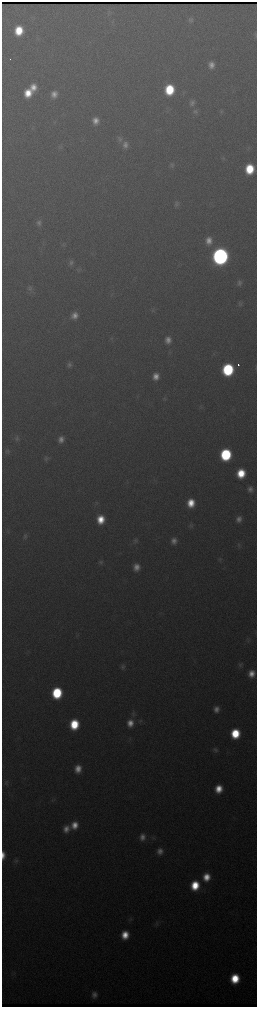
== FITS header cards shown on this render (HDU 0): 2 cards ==
NAXIS1  =                  510 / length of data axis 1
NAXIS2  =                 2010 / length of data axis 2

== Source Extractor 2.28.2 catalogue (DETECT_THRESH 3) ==
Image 510 x 2010 px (HDU 0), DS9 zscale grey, zoomed out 1/2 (1 PNG px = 2 x 2 image px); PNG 259 x 1009 px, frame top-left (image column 2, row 2010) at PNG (2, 2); no overlay
Background 3250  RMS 39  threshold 117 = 3 sigma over >= 5 px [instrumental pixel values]
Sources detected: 87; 1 cannot appear on this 1/2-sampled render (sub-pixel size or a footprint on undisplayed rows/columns) and is not listed; the other 86 listed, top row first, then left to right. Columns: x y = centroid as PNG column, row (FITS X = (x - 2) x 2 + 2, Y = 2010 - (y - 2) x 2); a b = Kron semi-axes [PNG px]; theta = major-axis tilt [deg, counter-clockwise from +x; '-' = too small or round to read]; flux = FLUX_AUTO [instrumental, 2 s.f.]
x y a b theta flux
191 20 8 6 81 2.6e+04
19 31 8 7 - 2.8e+05
255 35 7 3 89 1.1e+04
211 65 8 7 - 6.3e+04
33 87 7 6 - 9.4e+04
169 90 8 7 - 4.5e+05
28 93 8 7 - 1.9e+05
54 94 8 7 - 6.7e+04
192 103 8 6 77 3.6e+04
221 111 6 3 75 1.3e+04
195 112 9 7 -74 3.0e+04
95 121 7 6 - 7.3e+04
55 122 4 2 - 6.6e+03
120 139 8 7 - 2.9e+04
125 145 9 8 - 5.7e+04
61 147 6 4 -71 1.3e+04
223 158 6 5 - 1.5e+04
172 165 7 6 - 2.1e+04
249 169 8 7 - 3.7e+05
177 204 8 7 - 3.0e+04
39 223 8 6 89 3.2e+04
209 241 9 8 - 8.3e+04
220 256 9 8 - 6.0e+06
71 262 7 5 89 2.5e+04
239 283 7 6 - 3.1e+04
30 288 9 7 -71 2.9e+04
240 303 8 5 89 2.1e+04
152 310 8 4 78 1.5e+04
74 316 8 7 - 7.6e+04
168 340 9 7 85 6.8e+04
69 365 8 5 82 2.7e+04
238 365 2 2 - 4.0e+04
256 368 6 3 81 7.3e+03
228 370 8 7 - 1.0e+06
156 376 7 6 - 8.2e+04
164 398 5 2 - 9.7e+03
201 406 6 4 -69 1.3e+04
17 438 9 6 80 2.6e+04
61 439 7 6 - 5.8e+04
7 451 8 6 64 2.2e+04
226 455 8 7 - 9.6e+05
46 458 7 6 - 2.3e+04
241 473 8 7 - 2.8e+05
250 489 6 5 - 4.0e+04
96 503 7 4 75 1.5e+04
191 503 8 7 - 1.7e+05
101 519 8 7 - 1.9e+05
239 519 7 6 - 5.3e+04
191 525 6 6 - 1.6e+04
25 536 7 6 - 2.3e+04
135 540 9 6 63 2.8e+04
174 541 7 6 - 5.5e+04
239 545 7 5 48 1.8e+04
219 559 7 5 21 1.7e+04
101 562 6 6 - 2.1e+04
136 567 8 7 - 7.7e+04
248 639 6 5 - 1.5e+04
240 665 7 6 - 2.2e+04
123 667 7 6 - 2.3e+04
251 674 7 6 - 9.5e+04
57 693 8 7 - 6.4e+05
216 709 7 6 - 5.8e+04
133 714 9 7 68 2.9e+04
140 721 7 5 -2 2.1e+04
130 723 9 8 - 9.9e+04
74 724 8 7 - 3.9e+05
235 734 8 7 - 3.8e+05
215 750 7 7 - 2.6e+04
78 769 8 7 - 1.0e+05
6 782 7 5 71 1.7e+04
219 789 7 6 - 1.6e+05
54 799 6 2 -90 9.3e+03
74 825 8 7 - 1.1e+05
66 829 8 7 - 7.9e+04
142 837 9 7 90 6.3e+04
153 838 6 4 -48 1.4e+04
160 851 8 7 - 6.0e+04
3 855 8 4 -90 6.9e+04
16 861 7 6 - 2.2e+04
206 877 9 7 85 1.4e+05
195 885 9 7 79 2.9e+05
130 919 7 5 54 1.8e+04
157 923 9 5 89 2.1e+04
125 935 7 6 - 1.6e+05
235 979 8 7 - 3.3e+05
94 995 6 5 - 4.5e+04
At the frame edge (FLAGS 8, measured only in part): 3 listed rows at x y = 255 35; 256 368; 3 855
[1 sub-pixel or undisplayed-footprint detection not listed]